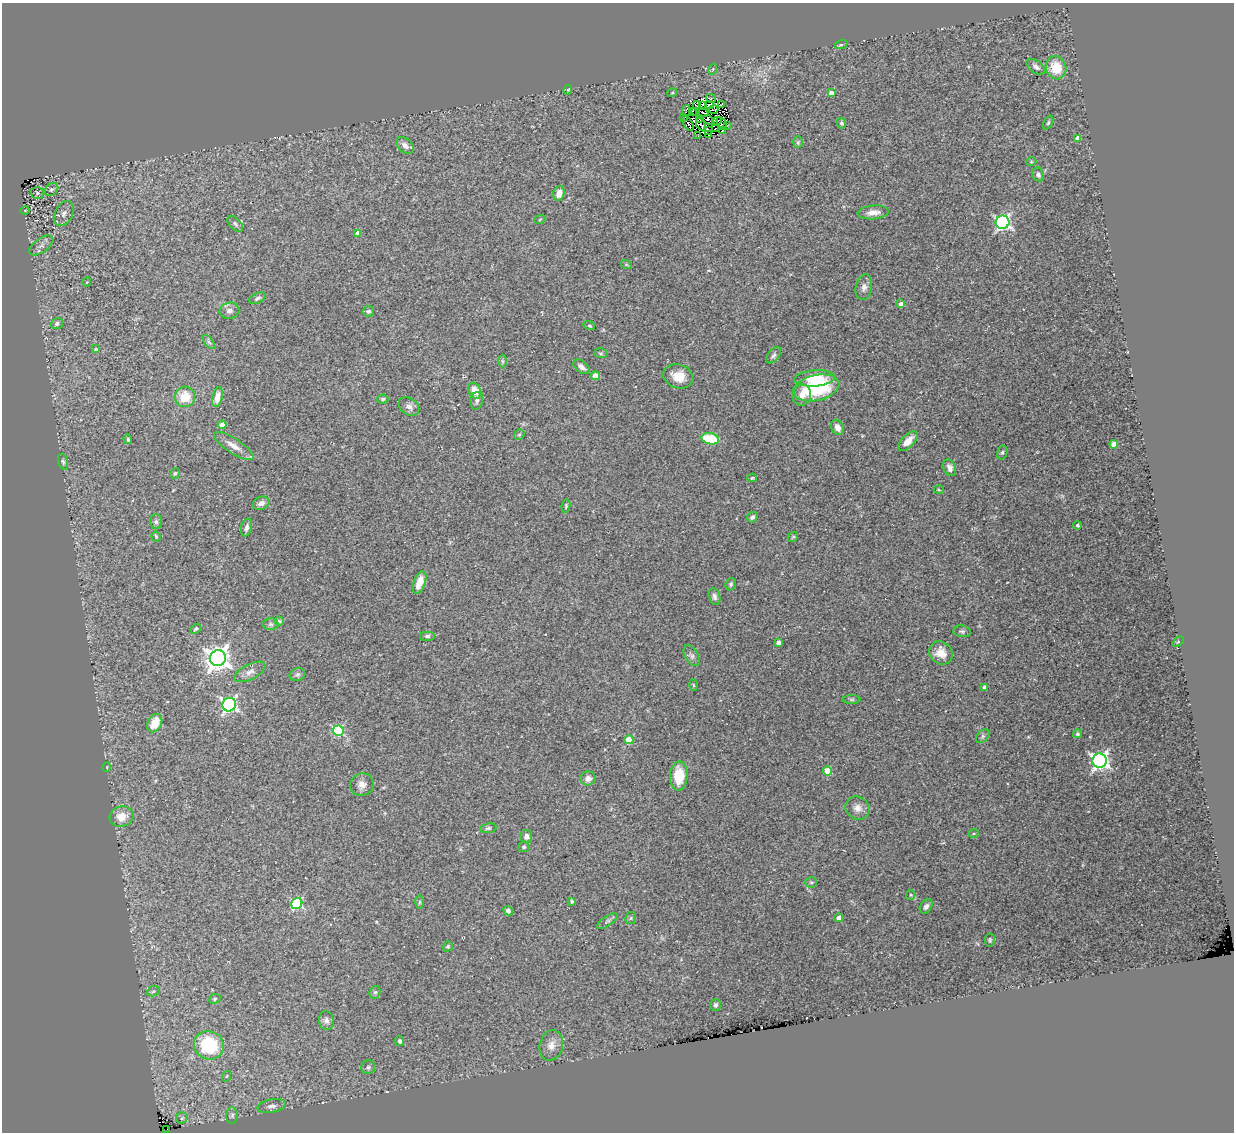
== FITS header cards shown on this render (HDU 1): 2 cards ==
NAXIS1  =                 1232
NAXIS2  =                 1130

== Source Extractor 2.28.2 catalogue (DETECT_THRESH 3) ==
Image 1232 x 1130 px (HDU 1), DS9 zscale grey, 1 PNG px = 1 image px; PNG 1236 x 1134 px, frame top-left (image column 1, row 1130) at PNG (2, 3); each listed source drawn as its Kron ellipse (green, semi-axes under 4 px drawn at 4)
Background 0.177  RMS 0.023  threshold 0.0684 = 3 sigma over >= 5 px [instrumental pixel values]
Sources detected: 166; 8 with non-positive FLUX_AUTO (blend fragments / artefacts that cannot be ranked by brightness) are neither listed nor drawn; the other 158 listed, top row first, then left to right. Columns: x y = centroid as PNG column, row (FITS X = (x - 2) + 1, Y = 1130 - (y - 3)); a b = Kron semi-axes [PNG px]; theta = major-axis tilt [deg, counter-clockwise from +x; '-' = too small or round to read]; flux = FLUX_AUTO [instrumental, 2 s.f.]
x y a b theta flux
841 44 6 4 18 3
1036 67 10 6 -36 6.5
1056 68 12 10 -69 38
713 69 5 3 - 1.5
568 90 5 4 - 1.6
672 93 5 3 - 1.3
831 93 4 4 - 14
711 98 5 2 - 2.1
697 105 4 4 - 2
702 105 4 3 - 3.1
709 105 4 2 - 5.2
721 105 3 3 - 1.9
714 109 4 2 - 1.6
686 111 5 3 - 4.4
692 111 4 2 - 2
696 111 3 2 - 1.4
703 112 6 2 -24 3.2
683 118 3 2 - 3.1
700 119 2 2 - 1.3
708 120 5 3 - 2.8
718 121 3 2 - 1.2
688 123 8 3 -60 1.3
722 123 7 3 -61 4.3
841 123 5 4 - 3.1
1048 123 7 4 63 2.2
701 124 6 2 -62 3.3
727 125 2 2 - 0.84
716 129 3 2 - 2.5
709 130 3 2 - 6.8
722 130 3 2 - 1.6
709 135 3 2 - 1.6
698 136 2 2 - 0.78
1078 138 4 4 - 14
798 142 6 5 - 2.4
405 145 10 6 -42 7.8
1031 162 5 3 - 1.5
1038 174 7 6 - 5
52 189 7 6 - 3.6
37 193 6 5 - 2.9
559 193 7 5 75 14
25 210 4 3 - 1.1
873 212 15 7 5 12
64 213 13 9 63 9.8
540 219 6 3 20 1.5
1003 222 7 6 - 340
235 224 9 5 -46 3.9
358 233 4 4 - 12
41 245 14 7 36 9.5
626 264 5 3 - 1.5
87 282 5 3 - 1.2
864 287 13 8 80 8
257 298 9 5 26 3.5
901 304 4 4 - 9.9
229 311 10 8 12 6.8
368 311 6 5 - 3.2
57 323 6 5 - 5.1
589 326 6 3 -19 1.9
209 342 8 4 -52 2.9
96 349 3 3 - 1.5
601 353 6 5 - 2.3
773 355 9 5 49 4.2
502 361 6 4 -88 2.4
582 367 9 5 -36 7.9
595 376 4 4 - 21
678 376 15 11 -18 26
815 378 20 8 4 35
816 388 23 12 13 120
475 391 8 6 -63 21
802 395 10 9 - 12
185 397 10 10 - 33
217 397 10 5 77 14
383 399 6 4 1 2.6
477 401 9 6 77 4.6
409 406 11 8 -37 8.5
222 425 4 4 - 21
837 427 8 6 -63 11
519 435 6 4 51 2
128 439 5 3 - 1.9
710 439 9 5 -11 63
908 441 12 6 45 15
1114 444 4 4 - 28
234 446 23 7 -33 15
1002 453 7 5 74 2.8
63 462 8 4 -73 3.5
950 468 9 6 -69 6.9
175 473 5 4 - 2.2
752 478 5 4 - 1.8
939 490 5 3 - 1.3
261 503 8 6 22 8.3
566 506 7 4 81 2.1
752 517 6 4 45 4.3
156 522 7 5 -88 3.7
1077 525 4 4 - 3.3
246 527 9 5 75 5.7
156 536 5 4 - 1.8
793 537 6 4 41 1.9
420 582 11 5 69 24
731 584 6 5 - 3.2
715 597 9 5 -76 4.5
279 621 4 4 - 2.1
271 624 8 6 -2 3.8
196 629 5 3 - 2.3
962 631 9 6 -8 3.5
427 636 8 5 0 3.4
778 642 4 4 - 7.3
1178 642 6 3 36 2.1
941 653 12 10 -43 20
692 656 11 6 -60 5.6
218 658 8 8 - 1300
250 672 17 7 27 10
297 675 8 6 24 3.7
693 685 5 3 - 1.7
984 687 4 3 - 4.2
852 700 9 4 0 2.7
229 705 7 6 - 370
155 723 10 7 62 27
338 731 5 5 - 120
1077 734 4 4 - 2.6
983 736 8 5 49 3.3
629 740 4 4 - 43
1100 761 7 7 - 540
107 767 5 3 - 1.3
827 771 4 4 - 45
679 776 14 8 87 44
588 778 8 7 - 9.5
362 785 12 11 - 12
857 808 12 11 - 12
121 817 12 10 17 22
488 828 8 5 8 3.1
974 833 5 3 - 1.5
526 836 6 6 - 6.8
524 847 5 5 - 3.2
811 882 5 5 - 2.4
911 895 5 4 - 1.6
572 901 4 3 - 2.1
420 902 6 4 89 2.6
297 903 6 5 - 130
926 906 8 5 54 5.1
508 911 5 4 - 5.4
631 918 6 5 - 2.8
839 918 4 4 - 12
607 921 12 5 34 4.1
990 940 6 5 - 2.2
448 946 5 5 - 2.2
153 991 6 5 - 2.6
375 992 7 5 72 3.3
215 999 6 4 24 2.6
716 1005 6 5 - 3.3
326 1020 9 7 -79 6
400 1041 5 4 - 3.1
209 1045 15 14 - 100
551 1045 15 11 75 15
368 1067 7 7 - 3.6
227 1076 5 3 - 1.4
271 1106 14 6 11 7.6
232 1115 8 6 87 4.3
182 1118 6 5 - 2.4
167 1129 2 2 - 3.5
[8 non-positive-flux detections neither listed nor drawn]